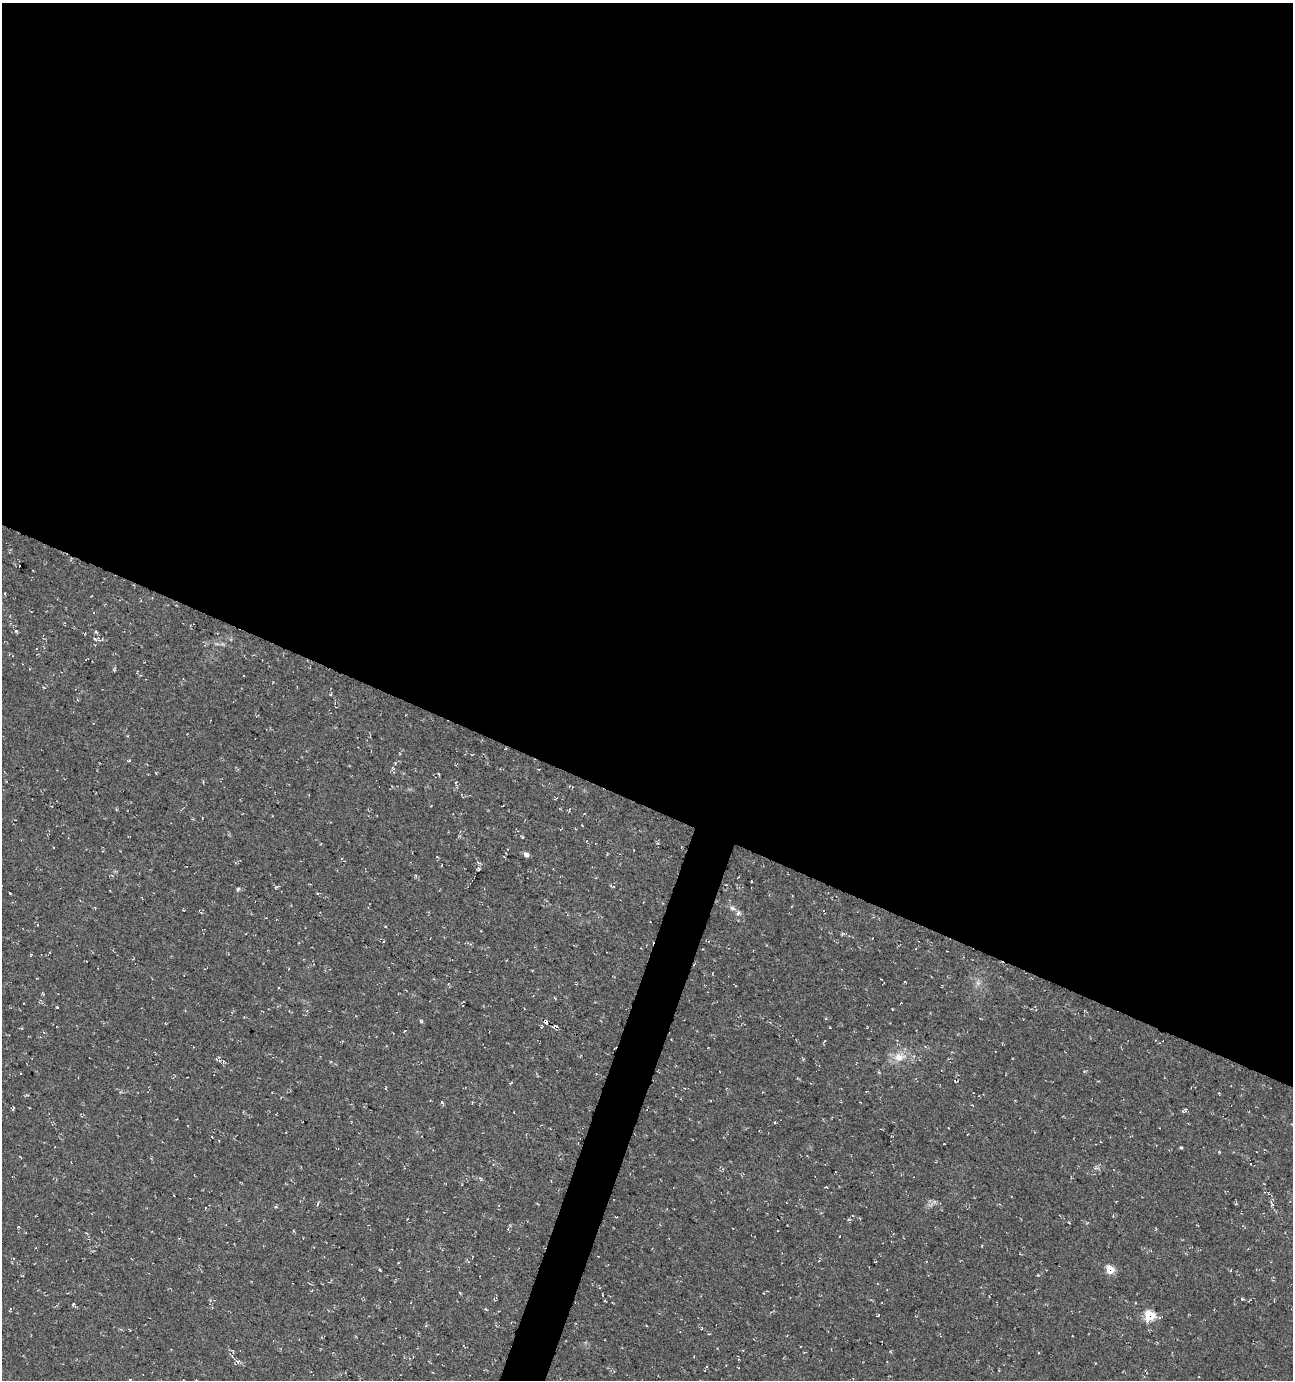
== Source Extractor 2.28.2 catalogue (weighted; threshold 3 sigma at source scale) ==
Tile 3 of 4 x 4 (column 3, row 1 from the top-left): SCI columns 2799-4089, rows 4142-5519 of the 5661 x 5522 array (HDU 1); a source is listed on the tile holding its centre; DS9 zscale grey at full resolution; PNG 1295 x 1382 px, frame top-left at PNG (2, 3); no overlay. Shown black and unused: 60% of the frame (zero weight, under 3 of 4 exposures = <1% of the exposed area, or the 3 px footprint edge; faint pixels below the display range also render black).
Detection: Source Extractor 2.28.2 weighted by HDU 2 'WHT'; one run over the whole footprint, this tile lists its part. Background 0.0177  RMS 0.0061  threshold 0.0274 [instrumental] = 3 sigma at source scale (4.5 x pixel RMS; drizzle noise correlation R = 1.50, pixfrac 1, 0.0396/0.0396 arcsec/px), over >= 5 px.
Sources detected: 66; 4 cosmic-ray / hot-pixel residue — not listed; the other 62 listed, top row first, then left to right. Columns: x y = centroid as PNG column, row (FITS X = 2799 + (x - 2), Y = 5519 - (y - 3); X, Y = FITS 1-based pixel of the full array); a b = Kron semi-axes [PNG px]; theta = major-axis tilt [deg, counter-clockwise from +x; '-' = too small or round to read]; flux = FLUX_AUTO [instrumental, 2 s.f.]
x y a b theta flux
5 593 4 3 - 0.49
96 632 5 4 - 0.87
102 639 4 4 - 0.66
44 688 4 3 - 0.48
330 694 4 3 - 0.57
127 736 4 3 - 0.47
129 761 5 3 - 0.49
393 768 6 6 - 1.2
438 774 4 2 - 0.61
456 782 4 3 - 0.41
556 798 5 3 - 0.67
522 837 5 3 - 0.67
633 850 3 2 - 0.45
526 854 5 5 - 2.5
479 869 3 3 - 0.86
751 881 3 2 - 0.82
613 886 7 3 -22 0.68
276 887 6 4 43 0.65
238 889 6 4 45 0.88
732 908 8 6 -18 1.9
843 934 7 3 7 0.91
532 970 3 2 - 0.57
881 979 2 2 - 0.45
905 982 4 2 - 0.38
978 983 7 6 - 1.9
555 998 4 2 - 0.56
57 1007 3 3 - 0.5
892 1009 3 2 - 0.47
421 1021 5 3 - 0.86
545 1021 4 3 - 7.4
541 1027 3 2 - 0.49
404 1031 4 2 - 0.42
824 1042 7 2 49 0.53
899 1057 18 12 10 8.5
218 1060 12 4 -25 1.5
510 1083 4 3 - 0.5
1219 1093 6 2 -84 0.46
442 1102 5 4 - 0.69
13 1109 4 3 - 0.82
1186 1109 5 4 - 0.87
775 1123 3 3 - 0.67
1181 1148 5 3 - 0.71
480 1178 6 4 -58 0.82
826 1187 3 2 - 0.65
614 1200 3 2 - 0.34
318 1204 7 2 68 0.67
1272 1204 8 3 -61 1.1
849 1220 5 3 - 0.68
508 1229 4 4 - 0.81
1110 1269 7 6 - 13
1231 1270 4 3 - 0.46
460 1293 5 3 - 0.48
1242 1299 5 3 - 0.6
73 1304 5 4 - 0.69
10 1310 5 3 - 0.69
878 1315 4 3 - 0.47
1150 1315 7 6 - 25
120 1329 5 4 - 0.61
709 1334 4 4 - 0.52
694 1356 3 2 - 0.41
237 1361 7 4 -21 1.4
706 1367 3 2 - 0.7
Overlapping masked pixels (flux is a lower limit): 3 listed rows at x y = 545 1021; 1110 1269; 1150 1315
Unlisted compact peaks at least as high as the median listed source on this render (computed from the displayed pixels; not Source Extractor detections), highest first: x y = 16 631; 380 1270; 1219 1152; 830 1027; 18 1227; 276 1207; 803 1059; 1069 1222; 114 670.